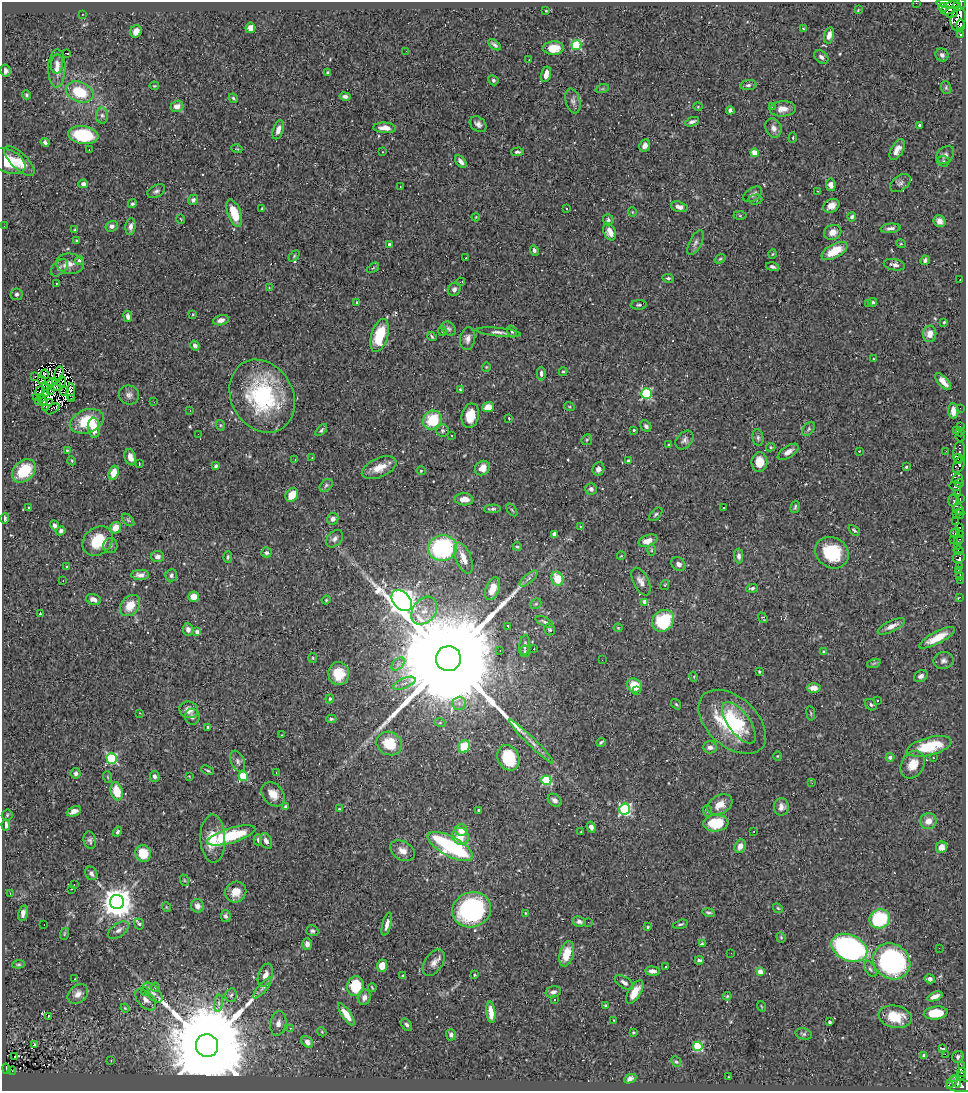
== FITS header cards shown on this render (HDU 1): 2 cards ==
NAXIS1  =                  964
NAXIS2  =                 1089

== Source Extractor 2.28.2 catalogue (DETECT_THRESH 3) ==
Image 964 x 1089 px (HDU 1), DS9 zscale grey, 1 PNG px = 1 image px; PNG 968 x 1093 px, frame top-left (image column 1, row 1089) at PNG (2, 2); each listed source drawn as its Kron ellipse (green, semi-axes under 4 px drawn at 4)
Background 0.296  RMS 0.015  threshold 0.0444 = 3 sigma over >= 5 px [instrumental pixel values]
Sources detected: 500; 8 with non-positive FLUX_AUTO (blend fragments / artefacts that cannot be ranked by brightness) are neither listed nor drawn; the other 492 listed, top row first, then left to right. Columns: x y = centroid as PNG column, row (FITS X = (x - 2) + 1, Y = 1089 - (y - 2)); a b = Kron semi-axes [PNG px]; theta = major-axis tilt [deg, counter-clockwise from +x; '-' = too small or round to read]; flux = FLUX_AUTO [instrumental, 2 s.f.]
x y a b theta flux
916 3 2 2 - 5.2
948 4 11 3 -5 600
959 5 7 5 35 830
943 7 4 3 - 200
950 8 11 5 27 1000
858 10 3 2 - 0.72
546 11 2 2 - 0.69
951 13 7 5 5 760
82 14 3 2 - 0.91
958 19 12 7 79 2900
960 25 6 3 90 620
250 28 5 5 - 6.4
803 29 3 3 - 0.84
136 31 6 5 - 6.8
829 35 8 5 77 7.3
961 35 3 3 - 180
494 45 7 4 -38 2.6
576 45 5 5 - 74
553 48 10 7 2 14
406 51 2 2 - 1.2
66 53 3 2 - 23
942 55 7 6 - 3.4
821 57 8 5 -43 3.2
529 60 2 2 - 0.42
57 64 9 6 87 4.9
57 68 19 8 88 8.7
5 71 6 5 - 3.5
328 72 4 3 - 1.4
546 74 8 5 75 8.3
493 80 5 4 - 2.1
748 85 8 5 8 2.6
154 86 5 3 - 0.94
946 88 7 5 -71 1.6
602 89 7 4 18 1.7
80 92 14 10 -23 35
26 95 5 4 - 1.2
345 96 5 4 - 2.8
233 98 5 3 - 1.5
573 101 12 7 -74 4.7
177 106 6 5 - 6.2
698 107 4 4 - 1
772 107 2 2 - 7
783 109 13 8 5 8.6
730 110 4 4 - 3.1
102 115 8 6 -88 3.1
692 122 7 4 20 3.2
478 124 9 7 -39 4.2
919 125 3 3 - 1.6
385 128 11 5 -4 8.9
773 128 10 7 -67 5.2
278 130 10 5 73 6.7
83 135 15 9 -8 51
793 138 5 2 - 0.84
45 142 4 3 - 2.6
645 146 6 5 - 4.4
89 149 3 2 - 1.6
237 149 5 3 - 1
897 150 11 6 60 7.7
382 152 3 2 - 1.3
517 152 6 4 1 2.2
755 153 4 4 - 21
945 155 10 7 45 4.1
7 161 19 11 -24 22
19 161 20 8 -45 11
461 161 7 4 -50 4.2
943 161 6 5 - 1.9
900 183 11 7 37 3.8
83 184 5 4 - 3.3
831 185 6 4 -80 4.5
400 187 2 2 - 0.56
156 191 9 6 29 2.8
818 191 2 2 - 0.6
753 194 10 6 34 3.8
755 199 7 5 4 1.7
193 200 5 5 - 3.2
132 204 5 4 - 2.1
831 206 8 6 29 8.3
679 207 8 5 -15 5.3
262 208 3 3 - 0.68
566 209 3 2 - 1.4
632 212 5 3 - 0.77
234 213 14 6 -69 25
740 216 6 4 -1 1.2
476 217 4 3 - 0.83
852 217 4 4 - 2.3
181 219 5 3 - 0.67
608 220 5 5 - 3.2
939 221 6 5 - 4.8
4 226 2 2 - 0.47
112 226 6 5 - 3.1
130 227 8 5 83 4.4
890 228 10 4 5 3.9
75 230 3 3 - 0.9
610 232 9 6 -67 8.8
833 232 9 7 21 7.8
77 241 3 3 - 1.2
696 243 13 6 63 3.7
389 244 4 3 - 1.3
901 244 5 3 - 0.87
534 250 5 4 - 2.7
834 251 14 7 29 20
773 254 4 3 - 0.89
294 256 6 4 46 1.2
466 258 2 2 - 0.79
720 259 6 3 35 1.1
79 260 4 4 - 2.2
925 260 5 4 - 3.1
70 264 14 10 -7 8.3
894 265 11 5 -10 3.9
772 267 7 4 -13 2.6
59 268 10 6 46 4.2
373 268 7 3 36 1
668 278 6 4 -8 1.7
960 280 2 2 - 0.45
460 282 4 2 - 2.3
56 283 3 2 - 1.3
269 287 3 2 - 2.6
454 289 7 6 - 3.6
16 294 6 6 - 2.4
357 302 3 2 - 1.2
873 302 4 3 - 1.6
869 304 3 3 - 3.4
639 305 8 4 1 1.9
193 314 4 3 - 0.96
128 316 5 4 - 4.2
221 320 8 5 15 5.3
944 322 3 3 - 1
448 329 8 6 -43 2.7
442 331 5 4 - 1.1
499 332 22 4 -6 4.2
512 332 6 4 -72 1.9
930 334 8 6 83 10
379 335 17 8 74 33
432 336 5 3 - 1.4
468 338 11 7 79 5
195 345 5 4 - 3.6
874 359 3 3 - 0.8
486 367 4 4 - 0.97
563 372 4 3 - 1.6
45 374 4 2 - 0.8
59 374 7 2 78 1.5
541 374 7 4 -89 3.4
35 377 3 2 - 2.7
42 380 4 2 - 0.28
48 381 2 2 - 0.01
52 382 4 2 - 0.85
62 382 5 2 - 0.59
943 382 10 5 -48 6.7
56 386 5 2 - 0.22
46 387 2 2 - 0.47
50 390 3 2 - 1.7
460 390 3 2 - 1.1
40 391 5 2 - 1.5
64 391 4 2 - 0.66
71 392 9 3 88 7.7
646 393 5 5 - 120
45 394 2 2 - 0.46
129 395 10 9 - 4.7
262 396 38 31 -61 110
37 397 3 2 - 1.1
41 397 2 2 - 1.1
71 399 3 2 - 1.3
38 401 2 2 - 0.51
43 402 3 2 - 1.5
49 402 4 2 - 0.94
154 402 2 2 - 0.59
569 406 5 3 - 0.94
46 407 2 2 - 0.25
488 407 6 5 - 12
960 408 2 2 - 6.8
53 409 7 3 32 4.9
190 410 3 2 - 0.96
953 411 8 5 -88 6.4
470 416 12 8 78 20
509 418 2 2 - 0.63
433 420 10 9 - 38
87 421 17 11 21 36
220 425 5 3 - 0.99
646 426 6 5 - 2.5
960 426 2 2 - 7.5
94 428 10 6 -85 16
809 429 8 5 52 2
321 430 7 4 47 1.9
442 430 6 6 - 2.3
634 430 3 3 - 1.2
956 430 3 2 - 58
960 432 4 3 - 9.8
198 434 2 2 - 2.1
451 435 3 2 - 1.1
960 437 5 2 - 15
758 438 8 5 -81 2.2
587 440 6 5 - 1.4
684 440 10 7 48 3.8
669 445 3 2 - 0.74
771 447 4 4 - 1.1
67 450 3 3 - 1.1
859 451 3 3 - 0.63
946 451 2 2 - 2.5
788 452 12 5 34 5.5
959 452 11 6 87 300
130 457 8 5 -72 7.5
312 458 3 2 - 0.57
958 458 4 3 - 260
295 460 3 3 - 0.56
72 461 4 3 - 1
628 461 4 3 - 1.8
759 462 10 8 89 14
139 464 3 2 - 0.96
959 465 9 5 66 330
215 466 4 3 - 1.6
906 467 3 3 - 1.5
379 468 18 9 23 14
482 468 8 6 39 12
598 469 7 6 - 4.4
24 471 13 9 43 30
421 471 4 4 - 1
114 473 7 5 73 15
958 479 5 5 - 250
959 483 4 3 - 110
326 485 7 5 41 2.1
955 486 6 4 -17 180
591 489 6 5 - 3.6
958 493 3 3 - 190
292 495 7 6 - 16
464 499 9 6 -4 8.7
960 499 2 2 - 18
954 500 6 5 - 400
723 507 3 2 - 1.3
795 507 6 3 74 1.5
29 508 3 3 - 1.2
492 509 8 3 4 2.1
958 509 6 4 -50 160
512 510 7 3 -53 1.1
956 513 3 3 - 190
656 514 8 5 45 1.9
960 514 5 3 - 150
5 519 5 3 - 2
333 519 6 5 - 4.9
128 520 7 4 -46 1.8
956 522 3 2 - 110
54 525 5 4 - 4.1
580 526 3 3 - 1
116 528 6 5 - 9.7
959 528 4 3 - 470
854 530 7 4 -39 1.9
61 531 5 4 - 2.6
955 533 5 3 - 130
554 534 4 4 - 7
960 535 3 2 - 16
335 539 10 7 47 4.4
954 539 3 2 - 11
959 540 5 3 - 29
98 541 16 13 40 31
648 541 10 5 20 10
110 546 7 7 - 2.9
958 546 4 2 - 21
517 547 4 4 - 1.3
442 548 14 12 14 120
651 550 6 3 89 1.1
959 551 5 3 - 19
267 552 5 5 - 2.6
832 553 17 15 -34 47
621 556 4 2 - 0.63
739 556 7 4 -88 3.3
158 557 6 5 - 4.2
228 557 6 4 89 1.5
463 558 16 7 -69 12
959 558 6 5 - 570
678 564 8 6 -43 4.5
66 566 3 3 - 2.2
959 566 3 3 - 58
958 570 2 2 - 5.7
140 575 9 5 1 4.7
171 575 6 5 - 3.2
960 575 4 3 - 29
528 579 11 4 40 3.2
557 579 7 6 - 21
960 580 2 2 - 3.3
63 581 2 2 - 0.5
641 582 15 7 -63 6.2
665 585 5 3 - 0.87
752 588 6 4 6 2.9
493 589 12 6 69 16
194 597 5 5 - 11
960 597 3 2 - 6.2
94 599 7 5 -17 5.6
326 600 4 3 - 0.96
402 601 12 8 -48 1500
645 602 4 3 - 16
536 604 6 5 - 1.4
130 606 11 8 50 17
424 611 15 11 52 14
40 614 3 3 - 1.1
763 618 5 3 - 1.7
663 621 12 10 44 58
544 622 9 4 -26 2.3
508 626 3 2 - 1.3
891 626 15 5 25 7.3
618 628 4 4 - 0.86
188 629 6 5 - 3.6
550 629 6 5 - 1.8
197 632 4 4 - 5.2
937 638 20 6 27 17
525 645 10 5 84 3.7
534 649 3 2 - 2
500 651 2 2 - 0.54
525 651 6 5 - 1.7
823 651 4 3 - 1.4
313 658 5 4 - 1.1
448 659 12 12 - 81000
602 660 2 2 - 1
943 661 10 8 11 3.9
874 663 7 4 19 1.7
398 664 8 5 45 3.1
759 672 3 2 - 1.2
339 674 11 10 - 24
921 676 7 5 30 3.4
694 677 5 3 - 0.83
404 683 12 5 23 4.5
634 685 8 6 -34 23
814 688 7 5 -2 8.1
637 691 3 2 - 3.5
330 699 4 3 - 1.1
878 701 3 3 - 3.9
459 703 7 6 - 3.8
676 704 5 3 - 1.3
871 705 6 5 - 2.1
189 710 9 8 - 9.4
140 713 4 3 - 1
811 713 7 3 -82 1
192 717 8 7 - 3
331 719 5 4 - 1.4
732 722 39 24 -42 81
440 723 5 3 - 1.2
739 723 24 11 -54 32
208 727 4 3 - 1.3
282 735 2 2 - 0.91
532 742 31 4 -44 7.8
601 742 5 2 - 1.4
389 743 13 11 -29 27
464 746 6 5 - 26
929 746 23 9 14 41
710 747 7 6 - 4.8
777 756 4 3 - 0.77
890 757 4 4 - 3.4
112 758 5 5 - 110
508 758 13 10 -65 44
933 758 3 2 - 1.4
238 761 11 6 -66 3.8
913 765 15 11 58 14
207 770 7 3 -23 1.3
76 773 5 5 - 2.2
276 773 2 2 - 0.64
155 776 5 4 - 3.6
189 776 3 2 - 0.67
243 776 5 4 - 58
108 777 6 3 -70 0.9
546 780 5 5 - 64
812 783 3 2 - 1.5
117 791 9 6 -76 23
273 794 13 10 -49 11
555 800 7 5 -39 4.3
720 805 13 9 31 13
285 807 4 3 - 1.8
781 807 8 7 - 5.9
339 809 4 3 - 1
625 809 5 5 - 160
478 810 3 2 - 0.99
74 811 7 4 22 5.2
707 811 6 4 -72 1.1
7 815 5 5 - 1.5
928 821 8 8 - 8.8
716 823 12 8 4 33
6 825 5 4 - 7.5
591 827 5 4 - 5.5
461 830 6 6 - 13
581 831 2 2 - 0.62
754 831 2 2 - 0.69
118 832 5 4 - 1.9
231 835 25 7 16 68
460 836 9 8 - 12
213 839 24 12 -88 24
90 840 9 6 -77 2.7
258 840 6 4 -88 2.2
266 841 8 5 -64 4.4
450 846 25 10 -28 140
740 846 7 5 67 6.2
941 847 6 5 - 8
402 851 13 9 -30 7.2
143 853 8 7 - 26
91 873 7 5 -57 3.4
184 880 6 3 -71 1
74 885 3 2 - 0.81
71 889 2 2 - 0.57
236 892 11 10 - 11
10 893 3 2 - 0.56
117 902 7 7 - 1900
197 906 7 6 - 5.3
166 907 5 3 - 0.75
778 908 5 4 - 1.4
472 910 20 17 22 180
708 912 6 3 -11 1.8
23 913 8 4 79 3.9
525 913 4 3 - 0.82
226 916 6 5 - 2.5
880 919 10 9 - 73
579 921 6 5 - 3.2
588 922 2 2 - 2
44 924 2 2 - 0.55
139 924 5 5 - 1.6
387 924 12 4 75 5.8
680 924 8 2 14 1.5
648 927 4 3 - 1.6
118 930 12 6 35 4.4
312 931 6 5 - 2.2
64 934 6 3 72 1.3
781 937 5 4 - 1.2
307 944 6 5 - 4
702 944 3 3 - 1.7
849 948 19 13 -25 300
939 948 2 2 - 0.79
731 953 3 2 - 0.82
567 954 13 7 76 19
699 960 4 3 - 2
892 961 19 17 -38 220
434 963 14 9 56 7.4
19 964 6 4 6 1.5
382 966 6 5 - 12
666 967 3 2 - 0.58
870 969 9 5 -57 2.2
652 971 7 4 -5 4.3
760 972 4 4 - 17
265 975 12 7 70 9.1
403 975 3 3 - 0.78
474 975 3 2 - 0.98
75 979 3 2 - 0.72
930 979 5 4 - 3.9
624 982 10 5 -32 3.9
355 986 10 8 79 40
155 987 4 4 - 1.2
372 987 4 2 - 1.1
262 988 13 4 49 4.1
145 992 4 3 - 1.3
153 992 12 6 -46 4.9
553 992 8 5 14 3.3
635 992 13 6 59 13
78 994 11 8 40 6.6
231 995 7 6 - 2.8
727 996 4 3 - 1.1
935 996 8 4 21 6.6
364 997 8 6 72 5.3
554 999 3 2 - 0.61
146 1000 13 7 -45 5.5
218 1003 8 4 82 2.8
606 1006 4 3 - 1.6
761 1006 5 3 - 0.92
125 1008 4 3 - 0.91
491 1012 11 4 -82 13
936 1013 12 6 6 27
346 1014 13 4 -55 11
48 1016 3 2 - 1.1
895 1017 16 11 -12 25
613 1020 2 2 - 0.59
830 1022 3 3 - 1.3
278 1023 12 8 80 5.4
407 1025 7 4 -56 2.5
290 1028 3 2 - 0.72
322 1032 4 3 - 0.87
633 1032 3 2 - 1
804 1034 8 5 -13 2.2
451 1035 6 5 - 2.9
307 1042 6 5 - 7.2
35 1045 3 2 - 1.2
207 1046 11 11 - 37000
698 1046 5 5 - 76
943 1048 3 3 - 52
945 1054 2 2 - 1200
924 1055 3 3 - 2.3
15 1056 3 2 - 1.3
958 1057 6 5 - 3.1
111 1061 3 2 - 0.7
676 1062 6 4 -47 1.4
962 1066 3 2 - 3.5
6 1069 5 2 - 7.3
12 1071 4 2 - 2
962 1072 5 4 - 65
961 1076 3 2 - 8.1
729 1077 3 2 - 1.2
630 1079 6 4 24 3.5
956 1081 7 4 -61 250
952 1082 7 4 45 340
961 1086 15 5 -3 300
At the frame edge (FLAGS 8, measured only in part): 2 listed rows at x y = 916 3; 959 5
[8 non-positive-flux detections neither listed nor drawn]